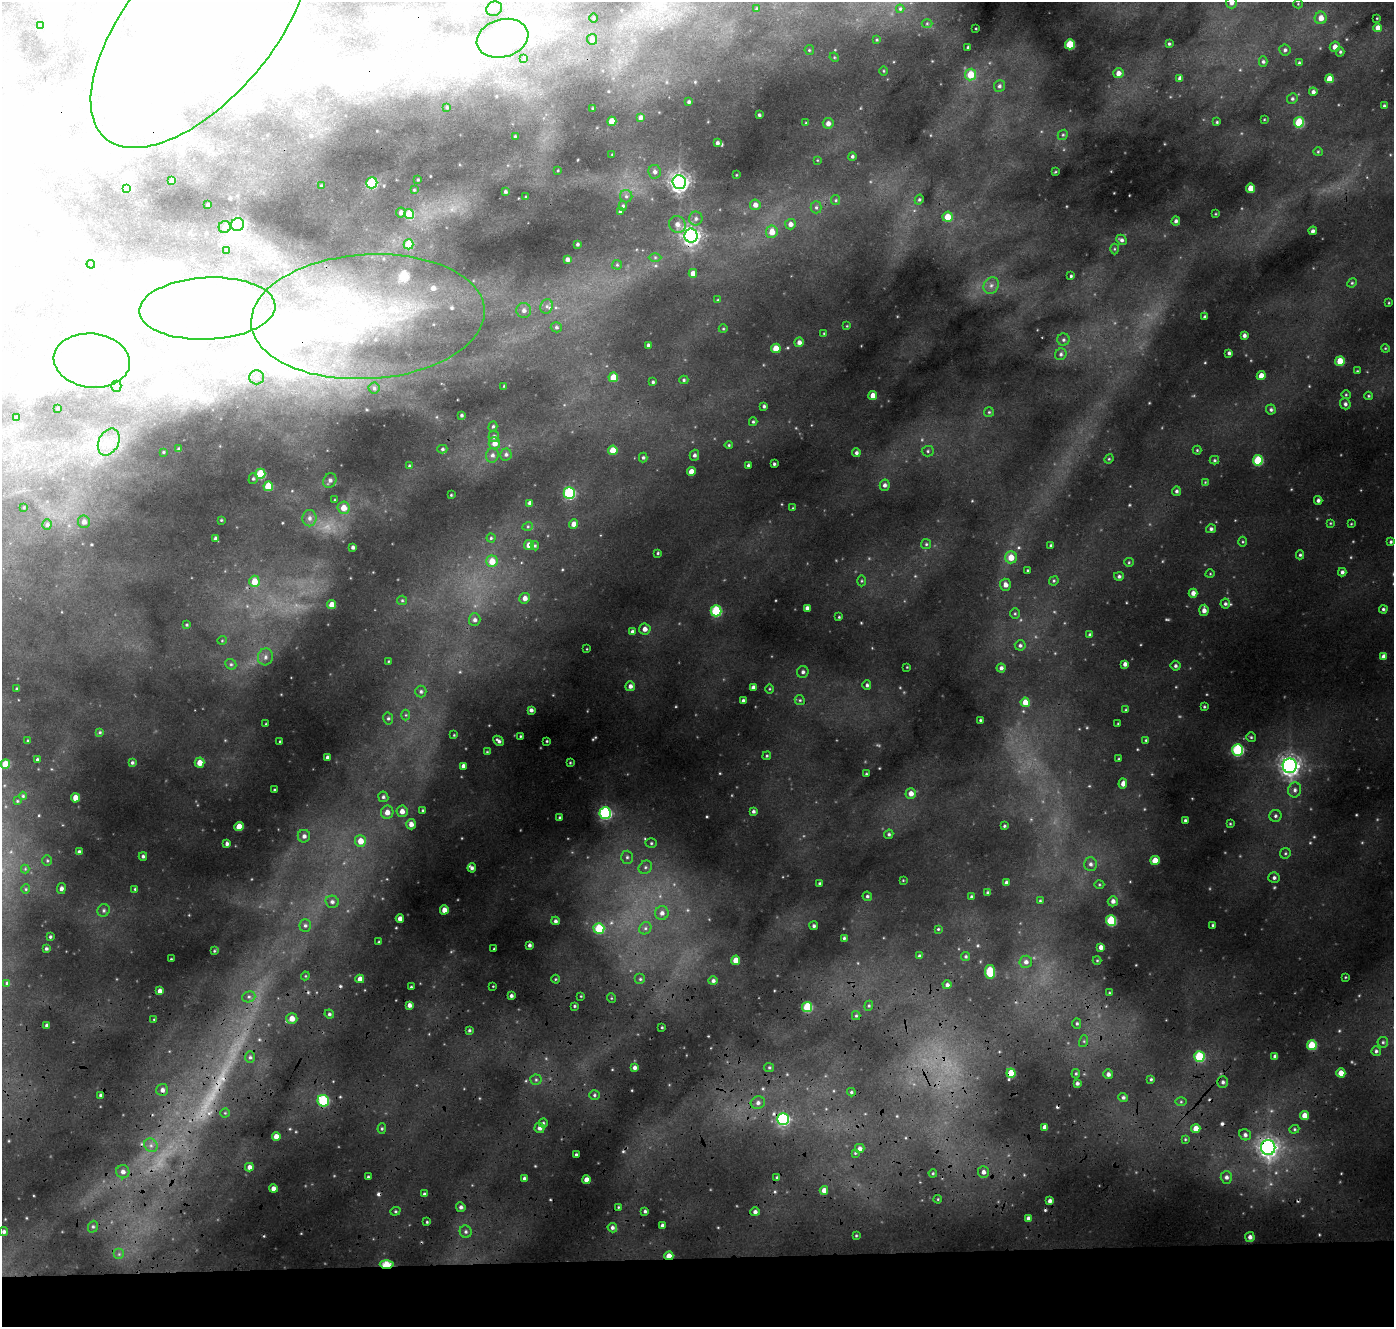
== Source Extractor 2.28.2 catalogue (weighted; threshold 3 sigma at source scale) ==
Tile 8 of 3 x 3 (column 2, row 3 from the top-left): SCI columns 1423-2814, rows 563-1887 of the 4229 x 5098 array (HDU 1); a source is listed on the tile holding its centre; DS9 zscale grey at full resolution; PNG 1396 x 1329 px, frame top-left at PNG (2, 2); each listed source drawn as its Kron ellipse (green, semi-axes under 4 px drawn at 4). Shown black and unused: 5% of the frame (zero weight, under 3 of 4 exposures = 24% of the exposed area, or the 3 px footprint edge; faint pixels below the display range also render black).
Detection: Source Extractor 2.28.2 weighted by HDU 2 'WHT'; one run over the whole footprint, this tile lists its part. Background 0.119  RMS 0.012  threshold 0.0524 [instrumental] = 3 sigma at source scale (4.5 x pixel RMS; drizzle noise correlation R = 1.50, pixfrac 1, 0.05/0.05 arcsec/px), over >= 5 px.
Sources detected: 511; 5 too faint to see at this stretch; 31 inside a brighter object's white glare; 12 cosmic-ray / hot-pixel residue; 1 long thin detection or spike segment (spike, bleed or trail) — neither listed nor drawn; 6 inside a brighter listed object's ellipse — not listed separately; the other 456 listed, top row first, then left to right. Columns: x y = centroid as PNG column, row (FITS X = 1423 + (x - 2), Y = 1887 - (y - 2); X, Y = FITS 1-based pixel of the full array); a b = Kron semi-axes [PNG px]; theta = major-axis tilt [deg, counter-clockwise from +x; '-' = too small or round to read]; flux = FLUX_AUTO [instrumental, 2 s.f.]
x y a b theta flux
1231 3 6 5 - 5
1298 4 5 4 - 1.4
494 9 8 7 - 5.1
757 9 3 3 - 1.6
900 9 4 4 - 1.2
594 18 4 3 - 1
1321 18 6 6 - 11
1377 18 3 2 - 0.79
927 23 5 3 - 1.3
41 25 3 2 - 0.95
201 26 148 72 50 580
976 28 3 2 - 0.9
1378 28 4 4 - 9.3
503 38 26 19 16 56
592 39 5 5 - 5.8
877 40 3 3 - 1.1
1070 44 5 5 - 48
1169 44 4 3 - 1.7
968 47 3 3 - 1.8
1335 47 5 5 - 7.8
809 50 5 4 - 1.3
1285 50 5 5 - 2.7
1340 52 4 4 - 1.6
834 57 5 4 - 1.2
524 58 4 3 - 1.6
1263 62 5 4 - 2.3
1299 63 4 4 - 2.1
884 71 4 3 - 1
1118 73 5 5 - 8
971 75 6 5 - 27
1180 78 4 4 - 5.7
1329 79 4 4 - 15
999 86 6 5 - 2.6
1313 92 4 4 - 3.7
1292 99 5 5 - 2.2
689 102 3 3 - 1.8
1384 106 4 3 - 1.5
447 107 2 2 - 0.83
592 108 3 2 - 0.94
759 115 3 2 - 1.3
640 117 4 4 - 3.8
1264 119 3 2 - 0.81
612 121 4 4 - 19
1217 122 3 3 - 1.2
1299 122 5 5 - 51
806 123 3 3 - 1.2
828 123 5 5 - 6
1063 135 5 4 - 1.7
515 136 3 2 - 0.95
717 143 4 4 - 2.8
1318 152 5 4 - 1.4
612 155 4 2 - 0.79
852 156 4 4 - 2.2
817 160 4 2 - 0.77
558 170 3 2 - 0.93
655 172 7 6 - 4.4
1055 172 3 3 - 1
736 175 3 2 - 0.65
418 180 3 2 - 1.3
172 181 4 4 - 5.8
679 182 7 6 - 560
372 183 5 5 - 65
321 186 3 2 - 0.96
127 188 4 3 - 3.8
1251 188 4 4 - 16
414 190 4 4 - 1.2
505 192 3 3 - 1.9
626 196 6 6 - 2.9
526 197 3 2 - 1.2
836 200 5 4 - 1.5
919 200 5 4 - 1.9
208 205 3 3 - 2.2
755 205 5 5 - 6.4
623 206 5 4 - 1.8
816 207 6 5 - 2.4
401 212 5 4 - 5.4
620 212 4 3 - 2.1
409 214 5 5 - 35
1215 214 4 2 - 0.92
947 217 5 5 - 19
696 219 7 6 - 4
1176 221 4 4 - 3.2
677 224 9 8 - 7.6
790 224 5 5 - 6.1
238 225 7 6 - 220
225 227 6 6 - 4.2
1313 231 4 4 - 3.1
772 232 6 5 - 14
691 236 7 6 - 460
1121 240 6 4 -45 3.4
409 244 5 5 - 32
577 244 3 3 - 1.8
1114 249 5 3 - 1.2
227 250 3 3 - 1.3
655 257 6 4 0 1.8
567 259 4 4 - 4.1
91 264 4 4 - 1.2
617 265 5 5 - 1.6
693 273 4 4 - 7.8
1071 276 3 3 - 1.5
1352 283 5 4 - 1.5
991 285 9 7 57 5.7
718 300 4 3 - 1
1389 303 4 3 - 0.96
547 306 7 6 - 3.6
207 308 68 31 3 160
524 310 7 7 - 5
368 317 117 62 3 440
1205 317 4 3 - 2.8
847 326 4 3 - 0.95
556 327 5 5 - 2.3
723 329 4 3 - 0.95
824 333 4 3 - 0.87
1244 335 4 4 - 3.4
1063 340 6 6 - 2.6
799 342 5 4 - 5.1
648 345 3 3 - 2.8
776 348 5 4 - 19
1385 348 4 3 - 1
1229 353 4 3 - 2.6
1061 354 6 5 - 2.7
92 361 38 27 -6 92
1340 361 5 4 - 27
1357 371 3 3 - 0.98
1261 376 4 4 - 12
256 377 7 7 - 4.4
613 377 5 4 - 21
684 380 4 4 - 1.7
653 382 3 3 - 1.8
116 386 5 5 - 1.8
504 386 3 3 - 0.92
374 388 5 5 - 2.2
873 395 4 4 - 10
1346 395 4 4 - 1.3
1368 396 4 3 - 1.4
1345 404 5 5 - 3.1
764 406 3 3 - 2.3
57 408 4 2 - 0.96
1271 410 5 5 - 2.5
989 412 5 5 - 1.7
461 415 3 3 - 2
16 418 3 3 - 1.5
753 422 4 3 - 1.6
493 426 5 4 - 1.7
494 436 5 5 - 2.8
109 442 14 10 63 15
494 443 6 6 - 8.9
729 445 4 4 - 1.3
179 449 3 3 - 2.2
442 449 5 4 - 2.1
613 450 5 4 - 19
1197 450 4 4 - 1.3
928 451 6 5 - 2.2
163 452 3 2 - 1.1
856 453 4 4 - 2.8
506 454 6 6 - 3.2
492 455 7 6 - 4.2
694 455 5 4 - 2.9
643 458 5 4 - 1.8
1109 459 5 4 - 1.3
1214 460 5 4 - 1.7
1258 460 5 5 - 56
774 464 3 3 - 1.9
748 465 3 3 - 2.1
409 466 4 3 - 1.7
691 472 4 4 - 12
260 474 5 5 - 50
253 479 5 4 - 1.8
330 480 7 6 - 4.2
1205 482 4 4 - 1
885 485 5 5 - 3.8
268 486 5 4 - 31
1176 491 5 4 - 2.5
569 493 6 5 - 130
451 495 3 2 - 0.98
335 500 4 2 - 0.87
1318 500 4 4 - 3
530 503 4 4 - 4.7
24 507 2 2 - 0.89
343 508 6 6 - 13
793 508 4 3 - 0.92
309 518 8 7 - 5.4
221 520 3 2 - 0.87
84 522 6 6 - 4.5
1330 523 4 4 - 1.1
573 524 4 4 - 7.8
1351 524 4 2 - 0.87
47 525 5 4 - 1.7
528 526 5 3 - 1.3
1211 529 5 4 - 2.9
215 538 3 3 - 2.4
491 538 4 4 - 1.6
1243 542 5 3 - 1.3
1391 542 4 4 - 2
926 544 5 5 - 1.8
529 545 5 5 - 11
1051 545 3 3 - 1.9
535 546 4 4 - 1.6
353 547 4 3 - 3.1
658 553 3 3 - 1.4
1300 555 4 4 - 1.7
1011 557 6 6 - 15
492 561 6 5 - 17
1129 562 5 4 - 1.5
1027 570 3 3 - 1
1342 572 4 4 - 3.1
1210 574 4 3 - 0.95
1119 576 5 4 - 2.8
254 581 6 5 - 17
862 581 5 3 - 1.4
1054 581 5 4 - 1.6
1005 585 6 5 - 6.2
1193 593 4 4 - 6.6
525 598 5 5 - 6.3
402 600 5 4 - 1.6
1225 604 5 5 - 2.5
332 605 4 4 - 14
807 608 4 4 - 4.9
1383 609 4 4 - 2
1204 610 5 4 - 5.9
716 611 5 5 - 78
1015 614 5 5 - 1.7
839 617 3 3 - 1.4
475 620 6 6 - 4
186 625 3 3 - 1.2
645 629 6 5 - 5.3
632 632 4 4 - 3.9
1090 635 3 3 - 2.1
222 640 4 3 - 0.82
1020 645 5 5 - 2.7
587 649 3 2 - 0.74
1384 656 4 4 - 6.5
265 657 8 7 - 4.7
389 661 4 3 - 0.89
231 664 6 5 - 1.9
1125 664 4 4 - 4.7
1175 666 5 5 - 2.7
907 667 2 2 - 0.76
1001 668 4 4 - 3.8
803 672 6 5 - 3.2
867 685 5 4 - 2.6
630 686 5 5 - 4.6
753 688 4 4 - 5.6
17 689 3 2 - 1.4
769 689 5 3 - 1.1
421 691 6 5 - 2.6
800 700 5 4 - 1.7
743 701 4 4 - 4.1
1025 702 5 4 - 15
1204 707 4 3 - 1.4
531 710 4 4 - 3.5
1126 710 3 3 - 1.2
406 715 5 3 - 1.2
388 718 6 5 - 2.2
980 720 3 3 - 1.4
266 724 3 2 - 0.79
1118 724 3 2 - 0.93
100 732 4 3 - 1.4
454 735 3 3 - 0.92
520 736 3 2 - 1.2
1251 737 5 5 - 1.7
1146 740 4 4 - 1.5
28 741 3 2 - 1
280 741 3 2 - 0.87
498 741 6 3 -45 3.3
547 741 3 3 - 1.2
1238 750 6 5 - 100
487 752 4 4 - 1.2
767 756 4 4 - 1.5
327 757 3 3 - 2.4
37 759 3 3 - 2.2
1119 759 3 3 - 1.3
132 762 4 3 - 2
199 763 5 5 - 14
570 763 3 3 - 0.98
5 764 4 4 - 27
463 766 4 4 - 5.3
1290 766 7 7 - 590
866 774 3 3 - 1.4
1123 784 5 4 - 6.4
274 790 3 2 - 1.1
1295 790 7 6 - 4.5
911 793 5 5 - 7.8
23 796 4 4 - 1.6
383 797 5 5 - 2.5
75 798 4 4 - 15
17 801 3 3 - 0.99
423 810 4 3 - 1.5
402 811 6 5 - 8.2
753 811 4 4 - 2.6
387 812 6 6 - 9.1
605 813 6 6 - 160
1275 816 6 6 - 3
560 818 3 3 - 2
1185 820 3 3 - 1.8
411 824 5 5 - 7.5
1230 824 3 3 - 1
1004 826 3 3 - 1.5
239 827 4 4 - 19
889 834 5 4 - 2.1
304 836 6 6 - 4.5
360 841 6 5 - 15
651 843 6 5 - 2
227 844 4 3 - 3.2
79 852 4 4 - 3.6
1285 853 5 5 - 1.9
143 856 4 4 - 2.6
627 857 6 5 - 3.4
1155 860 4 4 - 14
47 861 5 4 - 1.7
1090 864 7 6 - 3.7
645 867 7 6 - 3.4
472 868 4 4 - 3.3
25 869 4 4 - 1
1274 878 5 5 - 3.2
903 880 3 3 - 0.87
819 883 4 3 - 1.6
1006 883 4 4 - 2.8
1099 884 5 3 - 1.3
61 888 5 4 - 3.9
26 889 4 4 - 1.2
135 889 4 4 - 1.5
988 893 3 3 - 2.5
867 896 5 4 - 2
971 897 4 4 - 1.8
1040 901 4 3 - 1.2
1113 901 5 5 - 4.9
332 902 7 6 - 3.9
104 910 6 6 - 2.7
444 910 4 4 - 9.8
662 913 7 6 - 5.8
400 919 4 4 - 8.2
555 921 4 4 - 2.7
1111 921 5 5 - 64
1213 925 3 3 - 1.4
305 926 6 5 - 2.6
814 926 4 4 - 2.4
599 928 5 5 - 48
645 928 6 5 - 3
938 929 4 4 - 1.3
50 937 4 3 - 1.8
844 938 3 3 - 2.1
379 942 3 3 - 1.3
529 945 4 3 - 3
1101 947 4 4 - 5.6
46 949 3 3 - 2.2
494 949 3 3 - 1.2
214 951 4 4 - 1.3
919 956 4 3 - 1.8
966 956 4 4 - 1.7
171 959 2 2 - 0.9
736 960 4 4 - 16
1097 960 4 4 - 1.2
1026 962 6 6 - 4.6
990 972 7 5 -82 51
305 976 4 4 - 1.1
1345 977 4 2 - 0.92
360 979 4 4 - 8.3
555 979 4 3 - 1
640 979 5 5 - 2.2
713 981 4 4 - 3.1
7 983 4 4 - 2
947 985 4 4 - 3.2
493 986 3 2 - 0.76
411 987 3 3 - 1.3
160 991 4 4 - 6
1109 993 4 3 - 1.1
511 996 3 3 - 2.9
581 996 3 2 - 0.86
249 997 7 5 19 2.9
611 998 5 3 - 1.1
409 1005 4 4 - 5.2
574 1006 3 3 - 1.4
869 1006 5 4 - 1.5
807 1007 5 5 - 50
329 1014 5 4 - 2.3
856 1016 4 4 - 1.5
292 1018 5 5 - 13
154 1019 3 2 - 0.84
1077 1023 5 4 - 2
47 1025 3 3 - 3
662 1027 3 2 - 1.3
469 1030 4 3 - 1.9
1084 1041 6 4 73 1.7
1383 1042 5 5 - 2
1312 1045 5 5 - 37
1376 1051 5 4 - 2.5
1199 1056 5 5 - 60
250 1057 6 5 - 2.6
1275 1057 4 4 - 4.4
769 1067 5 4 - 1.6
634 1068 4 4 - 3.8
1011 1073 4 4 - 26
1341 1073 4 4 - 13
1076 1074 4 4 - 1.5
1108 1074 5 4 - 4.2
1151 1079 4 3 - 1.8
536 1080 5 5 - 2.1
1223 1082 6 5 - 3.1
1077 1083 4 3 - 3.1
162 1090 6 6 - 4.8
851 1092 4 3 - 1.8
100 1095 4 4 - 2.4
594 1095 5 4 - 2.1
1123 1097 5 4 - 2.8
323 1101 6 5 - 85
1181 1102 6 4 0 1.5
758 1103 7 6 - 4.8
225 1113 4 4 - 1.3
1305 1115 4 4 - 12
783 1119 6 6 - 180
543 1123 4 4 - 1.8
1045 1127 4 4 - 6.8
539 1128 5 5 - 4.9
382 1129 5 4 - 1.8
1196 1129 4 4 - 13
1294 1129 5 4 - 1.6
1245 1135 6 5 - 3.7
276 1137 4 4 - 9.4
1185 1139 4 4 - 1.2
151 1145 7 6 - 4.3
1268 1147 7 7 - 490
860 1148 4 4 - 4.6
855 1153 3 3 - 1
576 1155 3 3 - 2.2
249 1167 4 4 - 6
123 1172 6 6 - 6
983 1172 6 5 - 5
933 1173 4 4 - 1.3
368 1177 3 3 - 1.9
777 1177 4 3 - 1.7
1226 1177 6 6 - 4.1
524 1178 4 3 - 2.4
586 1180 4 4 - 11
273 1189 4 4 - 7.9
824 1190 4 4 - 7.3
424 1194 4 3 - 2.3
938 1199 4 3 - 1.1
1050 1201 4 4 - 4.1
461 1207 5 4 - 3.4
618 1207 4 3 - 1.3
395 1211 5 4 - 1.7
645 1211 4 3 - 2.4
755 1212 5 4 - 3.7
1028 1218 4 4 - 3.6
427 1222 3 3 - 1.4
662 1225 4 3 - 3.4
93 1227 6 5 - 2.2
612 1228 5 4 - 3.2
4 1232 4 4 - 2.9
466 1232 6 6 - 3
856 1235 3 3 - 1.2
1250 1237 5 5 - 4.7
119 1254 5 5 - 2.3
669 1256 4 4 - 12
387 1264 7 4 -2 53
Overlapping masked pixels (flux is a lower limit): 8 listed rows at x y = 691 236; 368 317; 1011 1073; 323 1101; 783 1119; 1268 1147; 669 1256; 387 1264
Isophote crosses this tile's border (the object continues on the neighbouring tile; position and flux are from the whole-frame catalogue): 2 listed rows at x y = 1231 3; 201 26